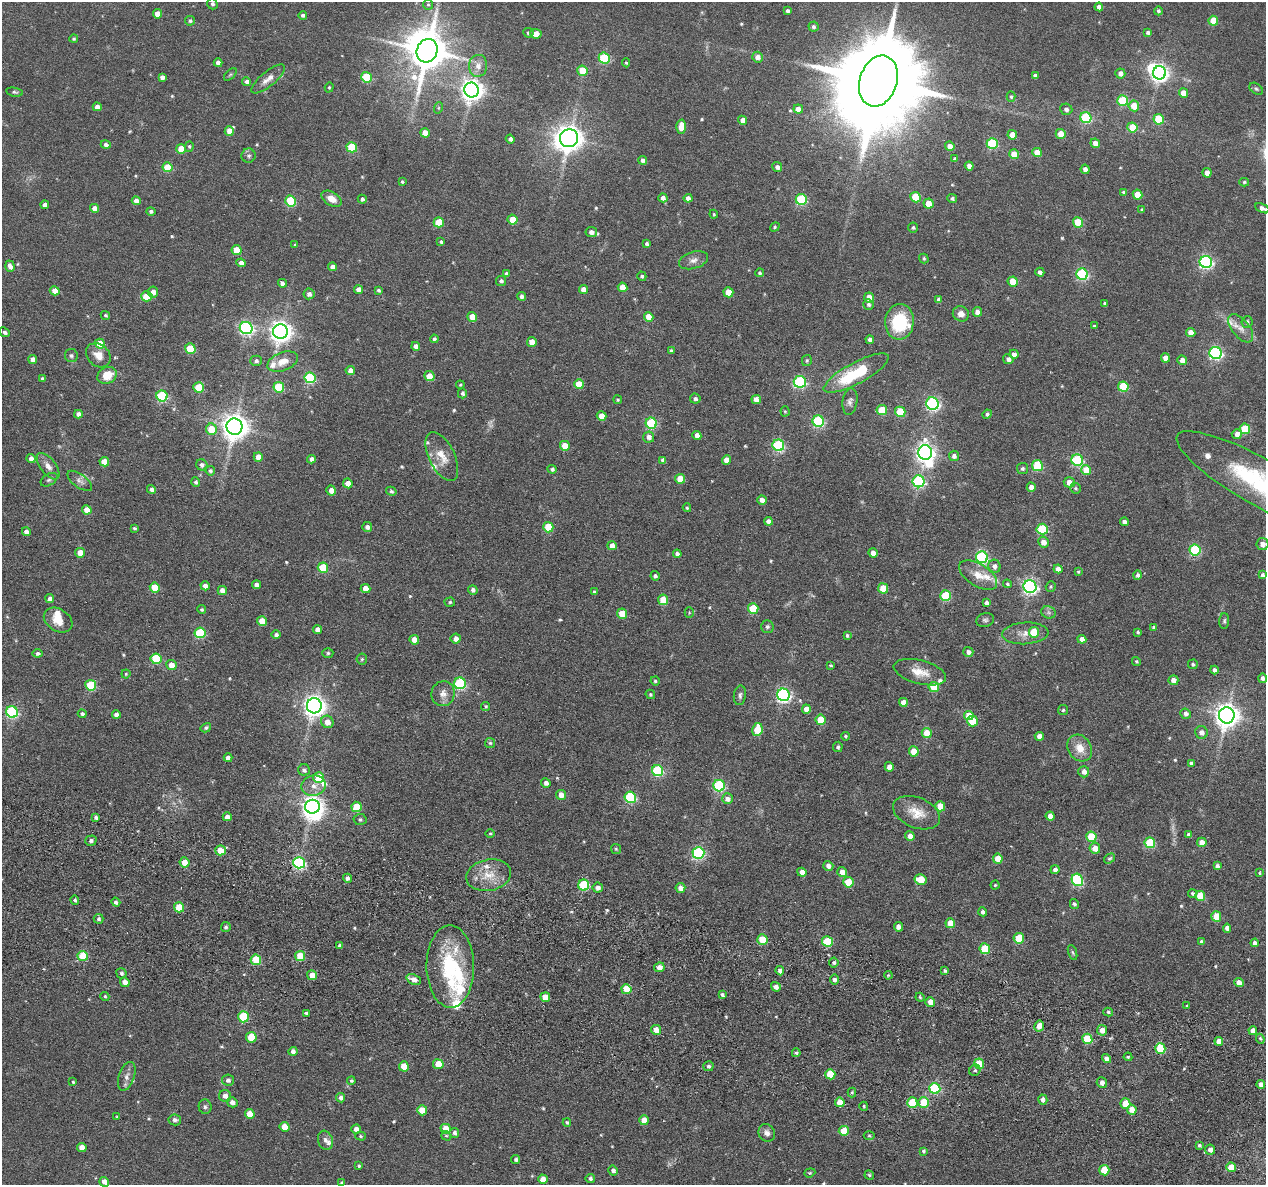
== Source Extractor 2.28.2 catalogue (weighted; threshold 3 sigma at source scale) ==
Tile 6 of 4 x 4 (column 2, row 2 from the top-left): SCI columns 1350-2613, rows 2567-3749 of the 5225 x 5247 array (HDU 1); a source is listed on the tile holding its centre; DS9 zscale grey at full resolution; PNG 1268 x 1187 px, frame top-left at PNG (2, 2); each listed source drawn as its Kron ellipse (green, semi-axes under 4 px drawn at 4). Shown black and unused: <1% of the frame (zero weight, under 3 of 6 exposures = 5% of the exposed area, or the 3 px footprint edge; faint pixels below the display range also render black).
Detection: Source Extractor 2.28.2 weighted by HDU 2 'WHT'; one run over the whole footprint, this tile lists its part. Background 0.0635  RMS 0.0085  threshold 0.0348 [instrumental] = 3 sigma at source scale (4.09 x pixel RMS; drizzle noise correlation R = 1.36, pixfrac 0.8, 0.05/0.05 arcsec/px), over >= 5 px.
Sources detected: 571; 5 too faint to see at this stretch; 4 inside a brighter object's white glare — neither listed nor drawn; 20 inside a brighter listed object's ellipse — not listed separately; of the other 542, all 500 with FLUX_AUTO >= 0.848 (the completeness limit of this list) listed and drawn (42 fainter detections not listed), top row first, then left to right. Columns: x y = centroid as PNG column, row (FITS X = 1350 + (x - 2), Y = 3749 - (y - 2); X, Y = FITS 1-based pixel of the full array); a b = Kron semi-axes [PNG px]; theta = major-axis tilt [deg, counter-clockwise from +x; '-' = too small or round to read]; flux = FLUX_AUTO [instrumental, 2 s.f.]
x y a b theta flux
212 4 6 5 - 2
428 5 5 5 - 1.1
1099 7 4 4 - 3.9
787 11 4 4 - 1.6
1158 11 4 4 - 1.4
157 14 5 4 - 8.4
303 15 4 4 - 1.8
190 21 5 4 - 1.6
1213 21 5 5 - 16
813 27 5 5 - 1.9
1148 32 4 4 - 2
528 33 5 4 - 1.6
536 34 6 4 -5 8.9
74 39 4 4 - 1.3
427 51 12 10 65 2600
757 57 5 5 - 4.6
604 58 5 5 - 60
218 63 4 4 - 4.1
626 63 4 4 - 0.97
478 66 11 9 83 5.8
583 71 5 5 - 21
1120 73 5 5 - 4.2
1159 73 6 6 - 310
230 74 8 4 44 1.2
1035 76 4 4 - 2.6
162 77 4 4 - 3.1
366 77 5 5 - 38
268 79 21 7 40 6.3
878 81 26 18 72 20000
247 82 4 4 - 3.1
329 87 5 4 - 0.89
1256 89 7 5 -37 1.4
472 90 7 7 - 580
14 92 8 4 -10 1.5
1183 93 5 4 - 8.2
1011 97 5 4 - 1.3
1123 101 5 5 - 41
1134 106 5 5 - 12
97 107 4 4 - 4.3
438 108 6 3 71 0.87
798 109 5 4 - 6.4
1066 109 6 5 - 2.7
1086 118 5 5 - 55
1159 119 5 5 - 33
743 120 4 4 - 5.1
681 127 7 5 -89 11
1132 127 5 5 - 17
229 131 5 4 - 8
425 133 5 4 - 8.7
1061 134 5 5 - 11
1012 135 5 4 - 8.1
569 138 9 8 - 830
510 139 4 4 - 2.5
992 143 5 5 - 57
1095 143 5 4 - 5.4
106 145 5 4 - 2.6
189 146 5 4 - 1
950 146 5 4 - 5.6
352 147 5 5 - 33
181 149 5 4 - 16
1037 152 5 4 - 9.9
1014 154 5 4 - 11
249 156 7 7 - 2.1
954 159 4 3 - 0.99
643 160 4 4 - 2.8
969 166 4 4 - 5.3
167 167 5 5 - 23
777 167 5 4 - 3
1085 169 4 4 - 3.4
1207 173 4 4 - 6.4
402 182 4 3 - 1
1244 182 5 4 - 1
1124 192 4 4 - 1.9
1137 195 5 4 - 12
916 197 5 5 - 25
663 198 4 4 - 3.7
688 198 4 4 - 3.8
332 199 11 6 -31 7.5
362 199 4 4 - 2.1
801 199 5 5 - 60
952 199 5 4 - 1.6
136 201 4 4 - 4.7
290 201 5 5 - 44
928 203 5 5 - 10
45 205 4 4 - 3.4
94 208 4 4 - 5.9
1262 208 8 4 -24 3.7
1142 209 4 4 - 1.1
151 211 5 4 - 1.9
714 214 4 3 - 0.87
513 219 5 4 - 12
439 222 5 5 - 23
1078 222 5 5 - 25
775 227 5 4 - 1.1
913 228 5 5 - 1.3
591 232 6 5 - 3.9
441 242 4 4 - 1.4
647 244 3 3 - 1.6
295 245 3 3 - 0.96
237 250 5 4 - 16
924 259 5 4 - 1.2
693 260 15 8 17 4.3
1206 262 6 6 - 160
241 263 5 4 - 3.9
10 266 6 4 -72 3.4
333 267 4 4 - 4.2
1040 272 4 4 - 2.8
760 273 4 4 - 1.2
506 274 4 4 - 1.9
1082 274 6 5 - 98
642 276 5 4 - 1.4
501 281 5 5 - 1.9
1013 282 5 5 - 15
282 283 5 4 - 2.7
623 287 5 4 - 10
583 289 4 4 - 5.5
359 290 4 4 - 6
379 290 4 3 - 1.5
55 291 5 4 - 7.1
153 292 5 5 - 4.6
728 292 5 5 - 13
309 294 5 5 - 3.4
147 296 5 5 - 15
521 296 4 4 - 2.4
869 298 5 5 - 12
939 299 4 4 - 2.6
1105 303 4 3 - 1.7
868 304 5 5 - 1.9
977 312 5 4 - 4.6
961 314 8 7 - 5.2
105 315 5 4 - 1.2
472 317 5 4 - 14
649 317 5 4 - 9.5
899 322 18 14 84 43
1247 322 6 5 - 2.1
1094 326 3 3 - 0.88
246 328 6 6 - 160
1241 328 16 8 -51 6.1
5 332 6 4 -41 2.1
280 332 7 7 - 550
1191 332 4 4 - 6.6
434 339 4 4 - 1.6
870 340 4 4 - 2.7
532 342 5 4 - 9.8
100 344 5 5 - 17
416 346 4 4 - 4.4
190 349 5 5 - 28
671 350 4 3 - 1.4
1216 353 6 6 - 150
1014 354 4 4 - 3.8
98 355 13 10 -44 7.6
71 356 6 6 - 1.7
1165 358 5 4 - 7.2
33 359 4 4 - 4.4
1008 359 5 5 - 3.2
1182 360 5 4 - 5.5
256 361 5 5 - 2
283 361 16 9 21 8.2
807 361 5 5 - 1.2
350 370 5 4 - 4.3
856 373 36 10 28 43
107 375 10 8 30 14
429 376 5 5 - 12
42 378 3 3 - 1.3
310 378 5 5 - 70
800 382 6 6 - 99
579 384 5 5 - 12
460 385 4 4 - 0.99
199 387 5 5 - 26
279 387 5 5 - 42
1123 387 5 5 - 31
462 393 5 4 - 1.8
162 396 5 5 - 73
695 399 5 5 - 2.2
756 399 5 4 - 5.6
618 400 4 4 - 1.1
850 401 13 7 82 3.2
932 404 6 6 - 150
882 410 5 5 - 23
785 411 5 4 - 0.85
900 412 5 5 - 31
78 414 4 4 - 3.9
987 414 5 4 - 1.9
602 416 5 4 - 10
818 421 6 5 - 91
651 423 6 5 - 67
234 427 8 8 - 900
211 429 5 5 - 18
1245 429 5 5 - 32
1237 434 5 5 - 4.3
697 436 5 4 - 5.5
649 437 5 5 - 3.9
778 445 6 5 - 92
565 446 5 5 - 12
925 453 7 7 - 370
442 456 26 13 -64 13
954 456 5 5 - 2.9
258 457 5 4 - 9.2
31 459 4 4 - 4.4
312 459 4 4 - 3.2
663 460 4 4 - 2.8
726 460 5 4 - 6.3
1077 460 6 5 - 81
104 462 5 4 - 14
202 465 6 5 - 2.3
48 466 15 7 -52 5.1
1037 466 5 5 - 44
1022 468 5 5 - 1.4
552 469 4 4 - 1.8
1086 470 5 5 - 13
210 471 5 4 - 1.6
680 479 5 5 - 12
49 480 9 5 32 1.9
80 481 14 6 -37 3.3
919 481 6 6 - 110
196 482 5 4 - 1.8
1069 482 5 5 - 6.9
348 483 5 4 - 7.9
1265 485 100 23 -29 130
1031 487 4 4 - 5
1075 488 6 5 - 1.4
151 489 4 4 - 3.4
331 491 5 4 - 6
391 491 5 4 - 1.7
762 500 5 4 - 4.2
687 508 4 3 - 1
87 510 5 4 - 9.3
768 521 4 4 - 3.6
1124 522 4 4 - 3.7
367 527 5 5 - 3.4
548 527 5 5 - 25
134 528 4 4 - 1.3
1042 529 5 5 - 56
26 532 4 4 - 4.4
1043 542 5 5 - 7
1262 544 6 6 - 5.1
612 546 4 4 - 6.1
1195 550 5 5 - 66
80 553 5 4 - 8.3
873 553 5 4 - 4.7
677 554 4 4 - 2.4
982 557 6 6 - 110
994 566 7 6 - 3.3
323 568 5 5 - 29
1058 569 4 4 - 4
1078 572 3 3 - 0.89
978 575 21 11 -32 10
1138 575 5 4 - 2
1262 575 4 3 - 1.6
655 576 5 4 - 1.5
1007 584 4 4 - 1.3
256 585 4 4 - 4.3
205 586 5 4 - 4.8
155 587 5 5 - 19
1030 587 6 6 - 210
1051 587 5 5 - 1.2
366 588 5 4 - 8.3
883 588 5 5 - 17
222 590 5 4 - 5.2
473 590 5 4 - 2.4
594 592 3 3 - 1.1
946 596 5 5 - 41
50 599 4 4 - 3.5
663 600 5 5 - 14
450 602 5 4 - 1.1
986 603 4 3 - 2
753 609 5 5 - 32
202 610 4 4 - 1.4
689 612 5 4 - 0.85
1048 612 7 6 - 2.1
622 614 5 5 - 17
58 620 15 11 -32 10
985 620 9 7 17 2
262 621 5 4 - 13
1224 621 8 5 89 1.4
767 627 6 6 - 1.8
1154 627 4 3 - 1.5
317 630 4 4 - 4.1
1034 632 5 5 - 26
1138 632 4 3 - 1.2
200 633 5 5 - 57
1025 633 23 11 3 8.6
276 635 5 4 - 2.2
847 635 4 3 - 1.2
456 639 5 5 - 4.4
1082 639 4 4 - 4.9
414 640 5 4 - 9
968 652 5 5 - 3.1
38 653 5 4 - 1.8
328 653 5 4 - 1.3
156 659 5 5 - 44
362 659 5 5 - 1.2
1136 661 4 3 - 0.95
1193 664 5 5 - 1.4
171 665 5 5 - 8.7
831 665 4 3 - 0.93
1214 670 4 4 - 2.7
920 672 27 12 -15 12
126 674 4 4 - 0.94
1262 678 5 4 - 2.2
1173 680 5 5 - 5.1
655 681 4 4 - 1.3
460 683 6 6 - 84
91 685 5 5 - 39
934 687 5 5 - 23
443 694 12 11 - 6.1
650 694 5 4 - 1.2
740 695 10 6 83 2.3
783 695 6 6 - 180
903 702 4 4 - 5.2
314 706 7 7 - 550
485 706 4 4 - 1.1
806 709 4 4 - 6.6
1063 710 5 5 - 1.2
12 712 6 5 - 100
82 714 4 4 - 2
1186 714 5 5 - 3.6
116 715 4 4 - 4.1
969 715 5 4 - 12
1227 715 8 8 - 750
820 720 5 5 - 22
972 721 5 5 - 22
327 722 6 6 - 7.4
206 728 5 4 - 1.6
757 729 6 5 - 22
1201 732 6 6 - 4.4
927 733 5 5 - 14
845 736 4 4 - 1.1
1039 736 4 4 - 5.5
490 743 5 5 - 1.2
838 747 5 4 - 1.5
1080 748 14 11 -54 10
914 751 5 5 - 13
228 758 4 4 - 3.6
1191 764 4 4 - 2.4
889 767 5 4 - 5.4
304 770 6 5 - 2.3
658 771 5 5 - 76
1084 772 5 5 - 4.5
319 778 5 5 - 26
546 783 5 4 - 2.7
313 786 12 10 15 6.7
719 786 6 5 - 86
561 795 5 5 - 6.1
630 797 6 5 - 62
727 799 5 5 - 4.3
940 806 5 5 - 11
312 807 7 7 - 560
356 807 5 5 - 24
916 813 25 15 -22 14
1050 816 4 4 - 5.4
96 817 4 3 - 2
227 817 4 4 - 5.4
360 819 6 5 - 1.6
490 833 5 3 - 0.87
1189 835 4 4 - 3.1
910 836 5 4 - 5.6
1091 837 5 5 - 27
91 841 5 5 - 2.2
1202 842 5 4 - 7.7
1150 843 5 5 - 40
1095 848 5 5 - 7.1
616 849 5 5 - 0.97
221 850 5 5 - 16
698 853 6 6 - 110
1110 858 6 4 33 1.3
998 859 5 5 - 10
184 862 5 5 - 11
299 863 6 5 - 110
828 866 5 4 - 4.3
1217 866 4 3 - 2.1
1055 870 4 4 - 3.2
802 872 5 4 - 5.8
842 872 5 4 - 7.5
1260 873 4 3 - 0.86
489 875 22 15 12 15
347 878 4 4 - 2.7
921 879 6 5 - 16
1077 880 6 5 - 76
848 882 5 5 - 20
584 885 5 5 - 48
995 885 4 4 - 1
598 888 5 5 - 4.4
680 888 5 5 - 5
1192 893 5 4 - 1.2
1200 896 5 5 - 16
75 900 5 4 - 1.4
116 902 5 4 - 2.3
1074 904 5 4 - 1.3
179 907 5 5 - 21
983 912 4 4 - 2.2
1216 916 5 5 - 15
99 919 5 5 - 1.9
950 923 5 5 - 10
226 927 5 4 - 1.8
898 927 5 4 - 4.4
1227 928 4 4 - 3.8
1019 938 5 5 - 29
762 939 5 5 - 21
827 942 5 5 - 39
1201 942 4 3 - 1.6
1255 943 4 4 - 2.6
340 946 4 4 - 2.5
985 949 5 5 - 29
1073 952 8 3 -71 1.1
83 956 5 5 - 29
300 956 5 5 - 21
256 960 5 5 - 29
834 963 5 5 - 1.7
450 966 41 23 -89 57
659 967 5 5 - 5.4
780 971 4 4 - 3.6
945 971 3 3 - 1.5
121 973 5 5 - 1.7
312 975 5 4 - 8.2
888 975 4 3 - 1
414 980 7 5 -23 5.8
834 980 5 4 - 2.4
125 982 5 4 - 5.6
1239 982 5 4 - 6
776 987 5 4 - 3.5
626 989 5 5 - 23
722 995 4 3 - 1.8
105 996 4 4 - 1.1
545 997 5 4 - 14
920 997 4 4 - 0.95
930 1002 5 4 - 8
1187 1006 4 3 - 0.86
1108 1012 5 4 - 1.4
306 1013 4 3 - 1.3
243 1017 5 5 - 39
1039 1026 5 5 - 7.1
656 1030 5 5 - 6.7
1102 1030 5 5 - 6.1
1253 1031 4 4 - 5
251 1037 5 5 - 28
1087 1039 5 5 - 27
1260 1039 5 4 - 1.2
1219 1041 4 4 - 6.5
1160 1049 5 5 - 37
293 1051 4 4 - 3.2
796 1053 4 4 - 1.5
1128 1057 4 4 - 1
1106 1058 4 4 - 3.9
438 1064 5 5 - 13
979 1064 5 5 - 21
404 1066 5 5 - 13
708 1066 5 4 - 2.2
975 1070 6 5 - 1.5
830 1074 5 5 - 24
127 1076 15 8 71 4.7
228 1080 6 5 - 2.9
351 1081 4 4 - 1.3
73 1082 3 3 - 1.1
1102 1083 5 5 - 4.3
1261 1084 4 4 - 3.9
935 1089 5 5 - 67
852 1093 5 4 - 1.1
225 1096 6 6 - 4.4
340 1098 4 4 - 2.9
1043 1100 5 4 - 3.9
232 1102 5 5 - 4.1
840 1102 5 5 - 11
924 1102 5 5 - 24
912 1103 5 5 - 33
1125 1104 5 5 - 15
864 1106 4 4 - 0.96
205 1107 7 6 - 1.8
422 1110 5 5 - 15
1132 1110 5 5 - 9
250 1114 5 4 - 11
117 1117 4 3 - 1.1
175 1120 6 5 - 2.4
644 1120 5 5 - 8.3
567 1122 4 4 - 1.1
285 1127 5 4 - 9.8
356 1129 5 4 - 4.8
446 1129 5 5 - 12
844 1131 5 5 - 15
454 1133 5 4 - 2.4
767 1133 9 8 - 3.8
360 1136 5 4 - 1
446 1136 5 4 - 1.1
869 1136 5 3 - 0.91
325 1140 9 7 -71 2.7
1199 1145 4 4 - 1.8
82 1147 5 4 - 6.8
1210 1150 5 5 - 4.1
923 1151 4 4 - 1.4
516 1160 4 4 - 1.8
359 1166 3 3 - 1.2
1231 1167 5 5 - 13
1104 1170 5 5 - 20
613 1171 5 4 - 2.4
810 1173 6 4 20 1
869 1175 5 4 - 1.1
543 1179 5 4 - 5.6
590 1179 4 4 - 1.9
104 1182 5 4 - 5.2
342 1183 4 3 - 1.7
Isophote crosses this tile's border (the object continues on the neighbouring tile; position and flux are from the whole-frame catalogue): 2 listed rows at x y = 1262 208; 1265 485